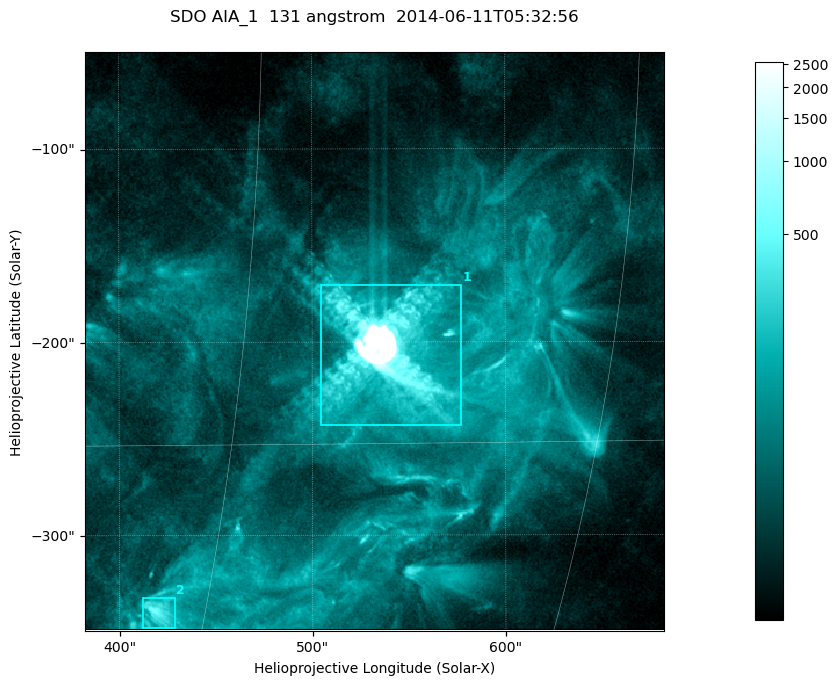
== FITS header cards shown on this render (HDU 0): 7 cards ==
TELESCOP= 'SDO     '           /
INSTRUME= 'AIA_1   '           /
WAVELNTH=                  131 /
WAVEUNIT= 'angstrom'           /
DATE-OBS= '2014-06-11T05:32:56.62' /
CTYPE1  = 'HPLN-TAN'           /
CTYPE2  = 'HPLT-TAN'           /

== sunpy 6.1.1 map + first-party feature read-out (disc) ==
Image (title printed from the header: SDO AIA_1  131 angstrom  2014-06-11T05:32:56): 499 x 499 px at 0.601 arcsec/px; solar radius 945 arcsec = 1573 px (partial field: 3.2% of the solar disc is inside the frame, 100% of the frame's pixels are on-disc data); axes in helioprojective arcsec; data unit not stated in the header (colour bar unlabelled)
Orientation: roll -0.139 deg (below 1 deg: not rotated)
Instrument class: DISC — disc imager (sunpy class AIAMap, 131 A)
Bright regions (active regions / flare kernels): reference = the on-disc median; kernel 5 px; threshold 5 sigma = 155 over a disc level ~37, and >= 1.15x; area >= 249 px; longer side >= 6 px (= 3.6 arcsec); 2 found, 2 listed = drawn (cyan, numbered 1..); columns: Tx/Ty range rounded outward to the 2 arcsec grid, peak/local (2 s.f.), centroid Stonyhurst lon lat
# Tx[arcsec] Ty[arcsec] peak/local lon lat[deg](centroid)
1 504..578 -244..-170 482 +35 -12
2 412..430 -348..-332 14 +28 -21